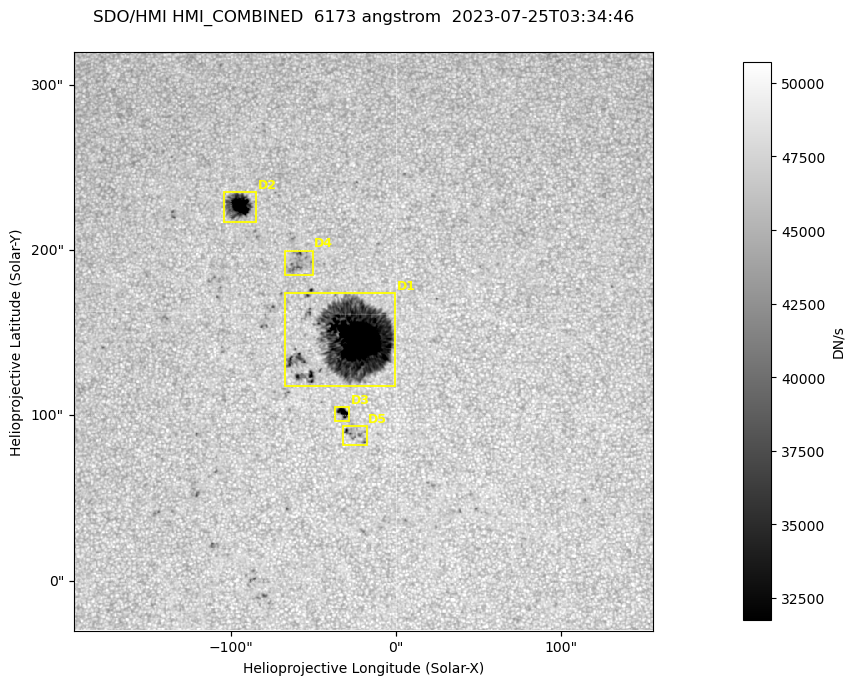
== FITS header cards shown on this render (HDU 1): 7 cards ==
TELESCOP= 'SDO/HMI '           / Telescope
INSTRUME= 'HMI_COMBINED'       / For HMI: HMI_SIDE1, HMI_FRONT2, or HMI_COMBINED
WAVELNTH=                6173. / [angstrom] Wavelength
DATE-OBS= '2023-07-25T03:34:46.000' / [ISO] Observation date {DATE__OBS}
CTYPE1  = 'HPLN-TAN'           / CTYPE1: HPLN
CTYPE2  = 'HPLT-TAN'           / CTYPE2: HPLT
BUNIT   = 'DN/s    '           / Physical Units

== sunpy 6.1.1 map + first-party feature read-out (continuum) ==
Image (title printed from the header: SDO/HMI HMI_COMBINED  6173 angstrom  2023-07-25T03:34:46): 695 x 695 px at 0.504 arcsec/px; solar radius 945 arcsec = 1874 px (partial field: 4.4% of the solar disc is inside the frame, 100% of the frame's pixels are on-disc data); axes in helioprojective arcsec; data unit DN/s (BUNIT, on the colour bar)
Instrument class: CONTINUUM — white-light / continuum photospheric image (CONTENT/OBS_TYPE)
Dark features (sunspots / pores): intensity divided by the frame's on-disc median (partial field: no limb-darkening profile); local-median window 302 px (8% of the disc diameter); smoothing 3 px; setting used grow <= 0.95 with closing radius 3 px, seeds <= 0.88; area >= 120 px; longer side >= 8 px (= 4 arcsec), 4 px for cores <= 0.7; partial field; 5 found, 5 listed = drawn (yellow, D1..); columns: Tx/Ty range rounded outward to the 2 arcsec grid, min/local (2 s.f., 1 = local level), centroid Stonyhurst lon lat
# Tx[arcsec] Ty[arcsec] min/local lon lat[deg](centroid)
D1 -68..0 116..174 0.13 -2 +14
D2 -106..-84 216..236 0.29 -6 +19
D3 -38..-28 96..106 0.53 -2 +11
D4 -68..-50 184..200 0.79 -4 +17
D5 -34..-16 82..94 0.73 -2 +11